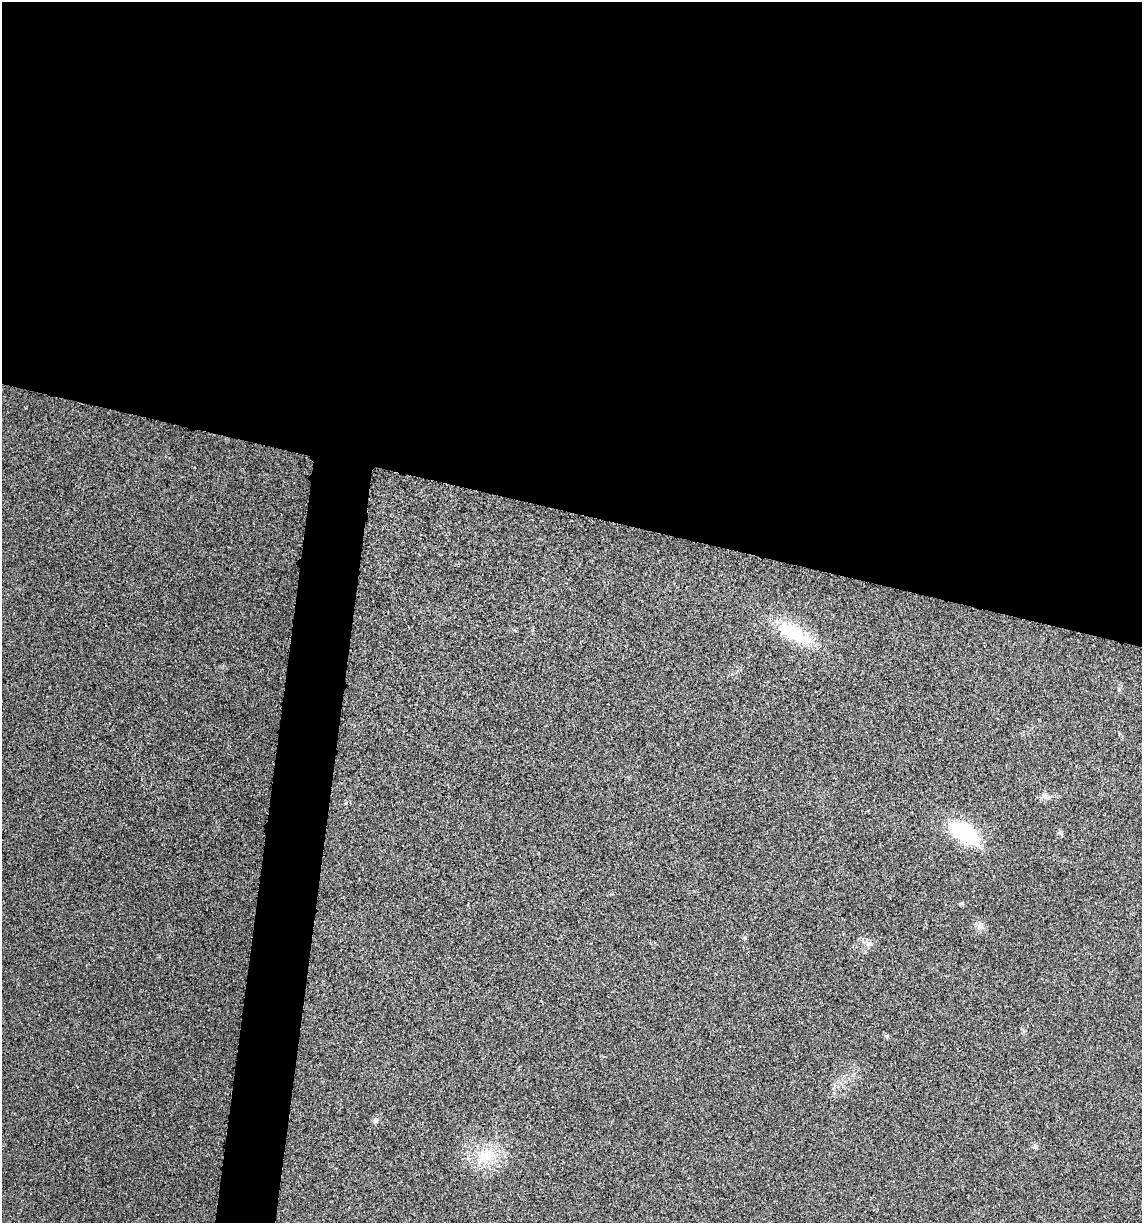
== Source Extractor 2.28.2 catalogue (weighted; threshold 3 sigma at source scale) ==
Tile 3 of 4 x 4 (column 3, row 1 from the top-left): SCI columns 2398-3537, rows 3672-4892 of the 4914 x 4897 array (HDU 1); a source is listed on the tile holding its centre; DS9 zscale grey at full resolution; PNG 1144 x 1225 px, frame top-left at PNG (2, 2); no overlay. Shown black and unused: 45% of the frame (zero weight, under 3 of 4 exposures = <1% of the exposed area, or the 3 px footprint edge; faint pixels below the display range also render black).
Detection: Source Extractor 2.28.2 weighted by HDU 2 'WHT'; one run over the whole footprint, this tile lists its part. Background 0.0202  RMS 0.0059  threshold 0.0265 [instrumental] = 3 sigma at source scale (4.5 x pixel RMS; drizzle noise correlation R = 1.50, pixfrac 1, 0.05/0.05 arcsec/px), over >= 5 px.
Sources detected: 11; all 11 listed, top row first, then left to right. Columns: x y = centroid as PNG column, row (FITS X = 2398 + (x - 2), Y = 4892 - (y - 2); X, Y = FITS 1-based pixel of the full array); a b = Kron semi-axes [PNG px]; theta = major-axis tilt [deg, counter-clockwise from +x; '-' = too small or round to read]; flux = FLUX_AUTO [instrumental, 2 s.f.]
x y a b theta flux
793 633 48 18 -28 31
1045 796 10 8 -42 2.5
345 803 4 4 - 0.7
965 833 30 16 -31 49
961 903 6 4 -1 0.79
980 926 10 7 -34 2.7
869 943 11 6 -2 2.5
887 1036 5 5 - 0.94
376 1120 7 6 - 1.5
1035 1146 7 7 - 1.3
486 1156 35 16 45 19
Unlisted compact peaks at least as high as the median listed source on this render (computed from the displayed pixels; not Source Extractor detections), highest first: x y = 745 938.